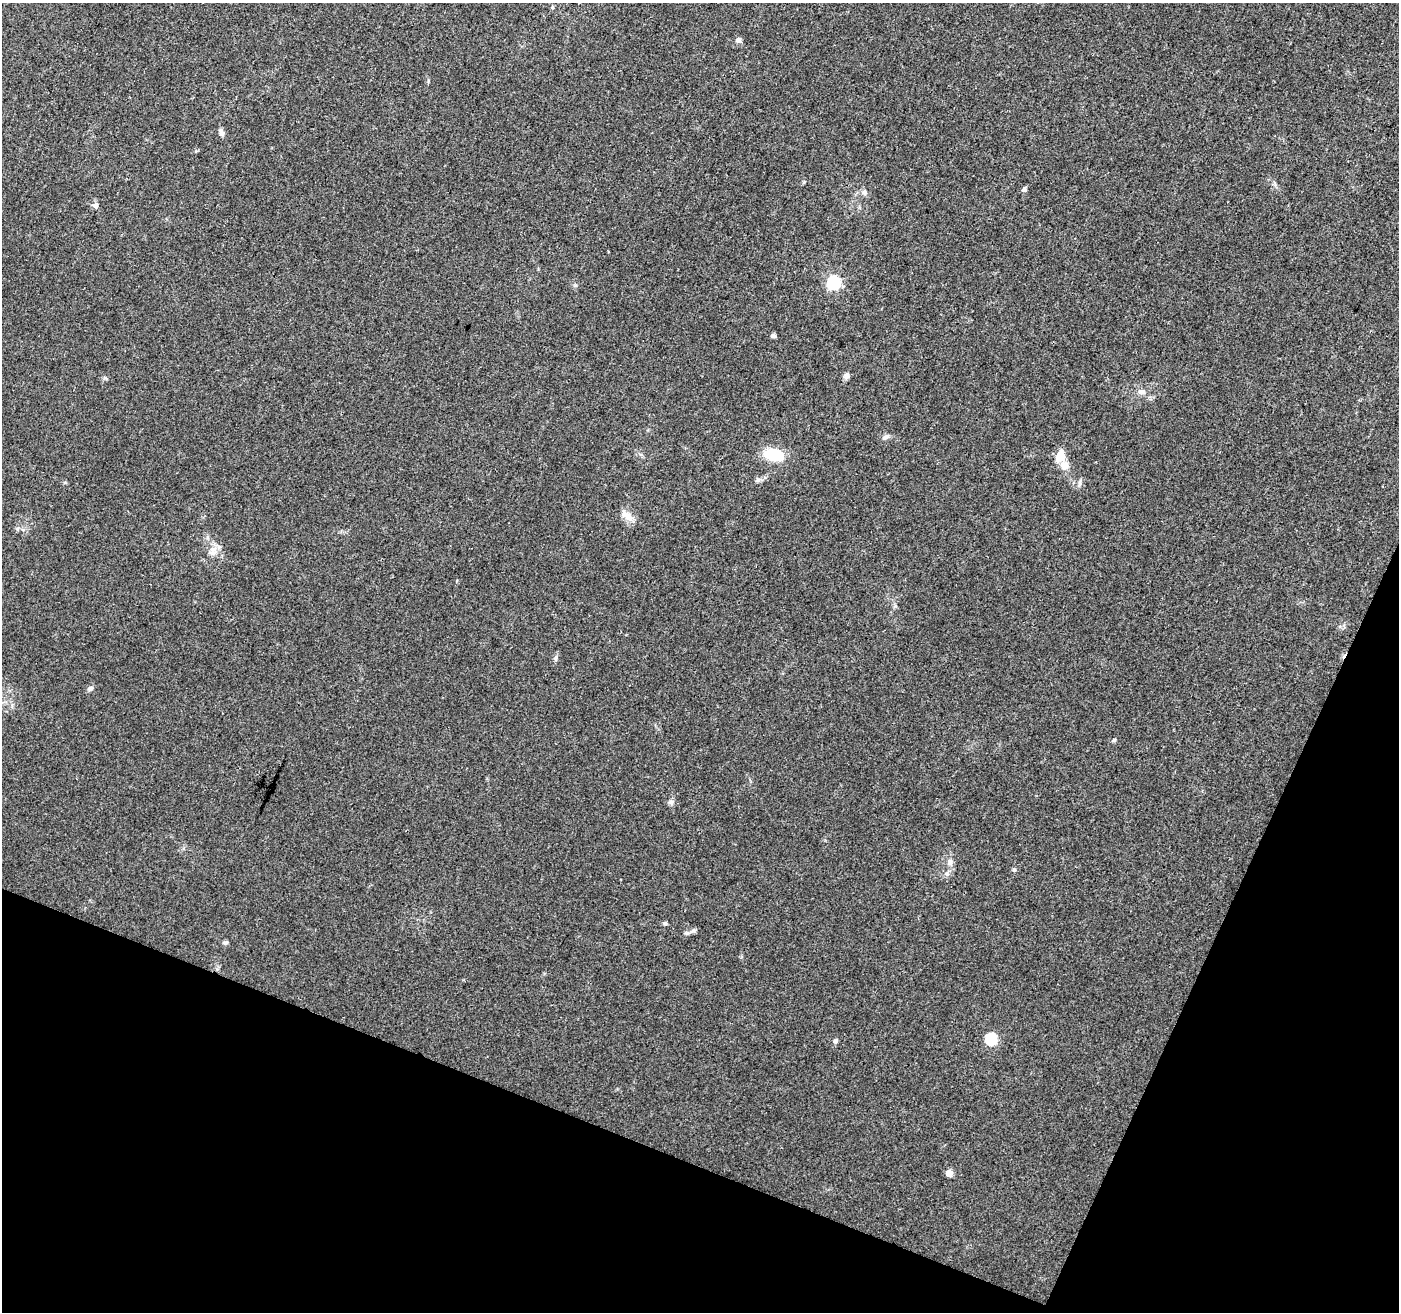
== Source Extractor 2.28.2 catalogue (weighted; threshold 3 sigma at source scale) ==
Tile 15 of 4 x 4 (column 3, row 4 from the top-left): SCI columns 2797-4193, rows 215-1524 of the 5603 x 5731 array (HDU 1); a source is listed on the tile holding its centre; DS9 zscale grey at full resolution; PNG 1401 x 1314 px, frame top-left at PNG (2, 3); no overlay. Shown black and unused: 20% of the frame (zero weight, under 3 of 4 exposures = <1% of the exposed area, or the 3 px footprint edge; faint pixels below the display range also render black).
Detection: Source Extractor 2.28.2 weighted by HDU 2 'WHT'; one run over the whole footprint, this tile lists its part. Background 0.0226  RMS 0.0034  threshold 0.0152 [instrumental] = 3 sigma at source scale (4.5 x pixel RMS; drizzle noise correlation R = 1.50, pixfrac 1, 0.0396/0.0396 arcsec/px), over >= 5 px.
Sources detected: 31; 1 cosmic-ray / hot-pixel residue — not listed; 1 inside a brighter listed object's ellipse — not listed separately; the other 29 listed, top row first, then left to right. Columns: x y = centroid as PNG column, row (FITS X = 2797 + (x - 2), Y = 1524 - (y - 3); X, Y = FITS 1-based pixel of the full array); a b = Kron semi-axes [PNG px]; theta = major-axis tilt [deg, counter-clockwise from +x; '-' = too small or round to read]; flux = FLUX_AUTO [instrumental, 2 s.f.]
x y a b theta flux
552 7 5 3 - 0.39
738 40 8 7 - 1
221 133 11 5 -64 1.1
1024 189 5 5 - 0.99
864 192 8 7 - 1
96 205 8 6 -77 1
833 283 6 6 - 54
773 336 6 5 - 0.73
847 376 8 6 88 1.2
1142 392 10 7 17 1.4
885 437 10 6 28 1.1
774 455 21 12 -14 12
1060 456 18 10 67 4
758 480 8 5 30 0.92
630 518 23 8 -28 2.9
17 529 6 4 72 0.49
213 551 14 8 63 2.4
556 658 8 5 75 0.81
90 688 7 5 43 0.73
1114 740 5 5 - 0.42
671 802 7 7 - 0.91
950 862 11 7 80 1.7
1014 870 5 5 - 0.48
665 923 6 5 - 0.53
693 931 7 4 19 0.72
225 943 8 5 0 0.69
991 1039 6 6 - 28
835 1041 6 5 - 0.73
949 1173 5 5 - 3.2